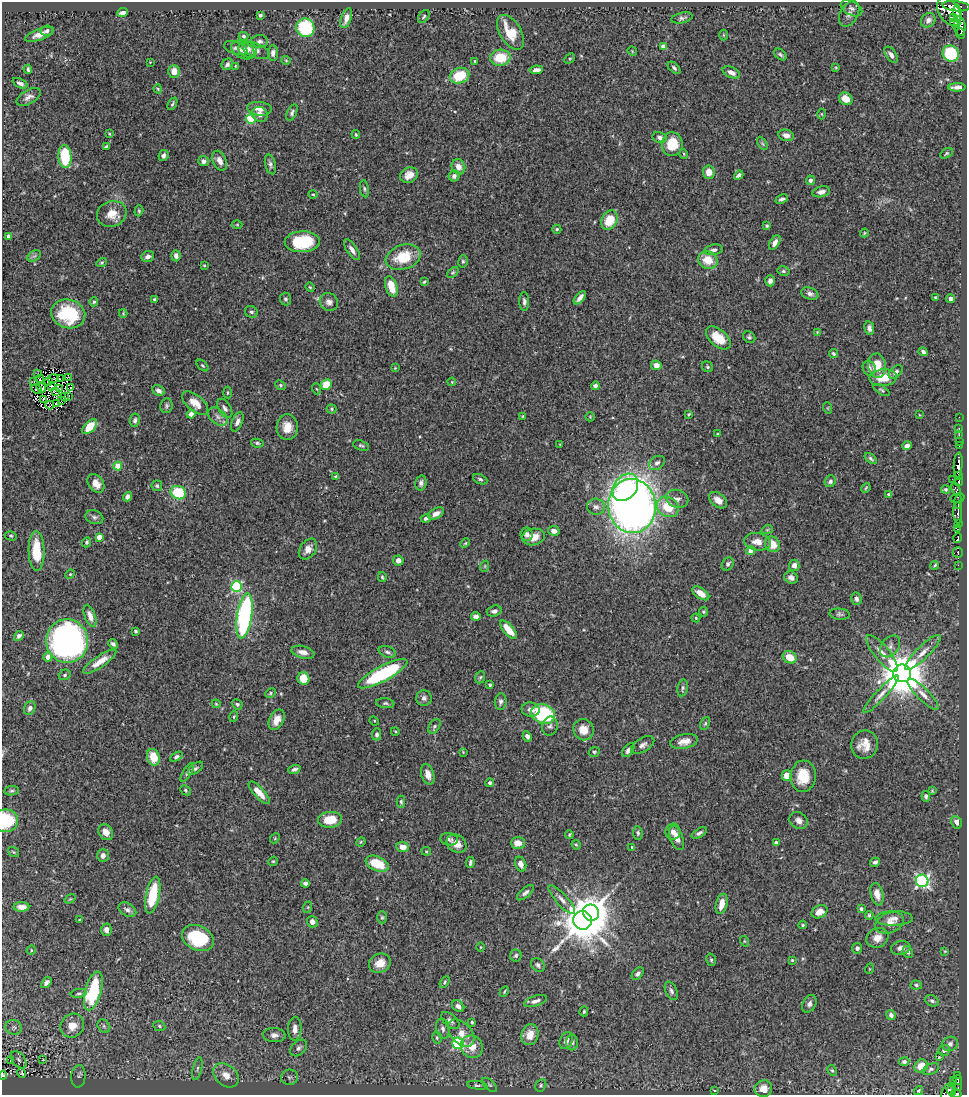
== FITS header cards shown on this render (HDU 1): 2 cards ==
NAXIS1  =                  965
NAXIS2  =                 1093

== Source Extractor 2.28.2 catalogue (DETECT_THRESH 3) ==
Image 965 x 1093 px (HDU 1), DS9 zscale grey, 1 PNG px = 1 image px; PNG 969 x 1097 px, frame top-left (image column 1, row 1093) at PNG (2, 2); each listed source drawn as its Kron ellipse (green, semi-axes under 4 px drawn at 4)
Background 0.762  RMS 0.026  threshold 0.0782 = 3 sigma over >= 5 px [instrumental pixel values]
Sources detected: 445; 6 with non-positive FLUX_AUTO (blend fragments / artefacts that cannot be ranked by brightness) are neither listed nor drawn; the other 439 listed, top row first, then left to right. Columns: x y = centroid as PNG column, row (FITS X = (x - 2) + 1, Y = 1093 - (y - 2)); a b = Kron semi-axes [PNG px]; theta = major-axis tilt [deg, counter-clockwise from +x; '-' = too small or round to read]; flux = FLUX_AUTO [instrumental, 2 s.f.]
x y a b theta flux
956 6 14 5 -6 490
851 8 11 7 -27 6.5
949 11 15 10 -58 1500
123 13 6 4 24 10
849 14 14 8 61 9.4
958 14 9 4 -85 170
260 15 4 3 - 3.2
424 17 7 5 52 3
346 18 10 5 71 12
682 18 11 5 12 5.2
954 18 3 3 - 85
928 20 8 6 47 7.6
955 23 5 3 - 340
960 26 10 5 -84 1500
305 28 9 9 - 110
47 31 6 5 - 4.4
510 32 19 10 -58 40
961 33 5 3 - 180
40 34 15 5 20 14
724 35 5 3 - 1.5
244 36 5 4 - 3.3
259 41 8 6 2 5.8
663 47 4 4 - 20
236 48 12 6 -19 5.6
248 49 9 7 -19 8.8
243 50 12 8 -28 12
256 50 14 7 -22 12
632 51 5 4 - 1.7
273 53 7 5 87 6.9
780 54 7 4 -39 3.6
951 54 8 7 - 110
891 55 9 5 -55 7.5
500 58 10 8 2 51
570 59 6 4 43 2.1
286 60 4 4 - 1.6
475 61 3 3 - 2
150 62 2 2 - 1
227 64 6 5 - 5.2
235 66 3 2 - 1.2
674 68 7 4 -43 4
836 68 3 3 - 1.8
28 69 5 3 - 3
536 70 7 4 7 7.2
174 71 6 5 - 18
731 72 9 5 -23 11
459 76 10 7 21 56
20 83 8 4 -24 5.6
957 87 8 4 2 9
158 89 4 4 - 2
29 97 13 7 29 8.7
846 99 7 6 - 19
172 104 7 3 63 3.1
259 109 12 7 -6 13
292 112 9 5 65 4.3
260 114 8 7 - 9.7
821 114 5 3 - 1.8
251 119 5 4 - 83
109 134 3 3 - 1.5
356 134 4 3 - 2
786 135 8 5 -12 9.3
659 137 7 5 -16 6
762 143 7 4 -59 2.8
672 144 12 10 89 48
107 146 4 3 - 2.3
946 153 7 4 32 2.7
684 154 5 3 - 1.6
163 155 5 5 - 6.2
65 157 11 6 -87 84
203 161 5 5 - 6.7
220 161 10 6 -65 12
270 164 10 5 -75 5.1
458 167 8 6 -67 12
709 172 7 5 -84 19
409 175 9 7 26 16
739 175 5 3 - 5.3
454 176 6 5 - 5.7
810 180 5 4 - 5.8
364 189 8 4 -80 3.7
821 192 9 5 13 9.1
313 194 5 3 - 1.7
782 199 6 4 23 4.2
139 211 5 4 - 2.4
112 214 15 12 20 24
609 220 10 7 60 44
237 225 5 3 - 1.6
767 226 4 3 - 2.6
557 229 4 4 - 2.8
864 233 4 3 - 1.7
9 236 4 4 - 6.3
302 242 17 10 2 94
775 243 8 4 58 11
352 250 12 5 -55 9.5
714 250 9 5 8 5.6
34 256 7 5 32 4
176 256 5 4 - 8.1
148 257 6 5 - 6.7
403 257 18 12 18 54
708 260 10 8 -24 32
463 261 6 5 - 2.8
102 262 5 4 - 2.5
204 265 3 3 - 1.6
783 271 6 4 -15 3.2
453 272 7 4 40 2.6
770 281 5 4 - 7.8
424 282 4 3 - 2.2
391 286 10 5 -72 35
310 287 5 4 - 2
810 294 9 6 -17 7.3
935 297 3 2 - 1.7
580 298 8 3 49 8.8
154 299 4 3 - 2
285 299 6 5 - 3.8
951 299 4 4 - 8
524 301 9 5 -88 5.3
94 302 4 4 - 2.5
329 302 9 8 - 8.3
251 312 7 5 -30 4.2
123 313 4 3 - 1.7
68 314 17 14 -18 110
869 328 7 5 -79 5.9
817 332 3 3 - 1.3
749 337 6 5 - 4
718 338 14 8 -41 37
923 352 5 3 - 5.7
833 354 4 3 - 3.3
202 365 7 3 -44 2.3
656 365 5 4 - 13
877 366 12 9 -82 35
708 367 6 5 - 3.3
395 368 3 3 - 1.3
869 368 8 6 -67 7.3
896 372 8 5 41 5.4
38 374 2 2 - 3.7
68 377 3 2 - 1.9
883 378 14 8 7 31
40 379 4 2 - 0.24
53 379 5 2 - 0.51
60 379 3 2 - 1.5
48 381 4 2 - 1.8
34 382 3 2 - 8
452 382 4 3 - 1.5
281 385 5 4 - 2.5
326 385 5 5 - 45
51 386 2 2 - 1.5
595 386 4 3 - 4.7
41 387 5 2 - 2.3
71 387 2 2 - 3
37 389 6 2 -28 2.3
60 389 2 2 - 1.8
317 389 5 3 - 1.8
158 390 6 5 - 7.3
882 390 9 4 -32 2.9
55 391 3 2 - 2.7
228 393 6 4 -86 2.1
65 397 3 2 - 1.9
68 397 3 2 - 1.6
43 400 3 2 - 0.93
62 400 3 2 - 1.1
56 403 3 2 - 1.2
195 403 15 8 -39 21
50 405 4 2 - 1.5
166 406 7 6 - 4.4
225 408 10 6 -59 6.3
828 408 6 3 -72 1.7
332 409 5 4 - 2.3
191 414 4 4 - 9.3
689 414 4 3 - 2.1
919 415 3 2 - 1.3
523 416 3 2 - 1.5
218 417 11 7 -40 9.2
590 417 5 4 - 1.7
959 417 2 2 - 11
135 420 7 5 81 4.7
237 422 10 5 68 7.6
90 427 9 5 46 41
287 427 13 10 87 21
959 429 3 2 - 4
717 434 3 3 - 1.9
959 435 2 2 - 14
959 441 2 2 - 12
257 443 6 4 -11 2.9
361 445 8 5 -18 3.5
560 445 4 2 - 1.2
959 445 3 2 - 3.5
907 446 5 4 - 7.1
871 458 7 4 -38 3.3
657 463 8 6 35 5.8
958 465 12 4 85 990
118 466 4 4 - 44
336 476 3 3 - 2.2
958 476 4 4 - 170
480 479 7 4 -23 3.7
952 479 3 2 - 5.3
830 481 6 5 - 4.9
959 482 4 4 - 160
96 483 10 7 -52 17
421 483 7 5 77 5.2
157 486 5 5 - 3.1
625 487 15 11 52 90
866 488 5 4 - 2
956 489 7 4 -70 190
946 490 4 4 - 2.9
178 493 8 6 -20 76
889 494 4 3 - 3.2
127 497 5 4 - 6.5
957 498 7 2 15 36
677 499 11 8 -21 7.8
718 500 10 6 -39 14
958 502 7 3 85 170
632 506 27 24 -83 1500
596 507 9 8 - 8.7
668 507 11 9 -34 43
436 513 8 5 29 8.1
958 513 11 4 -89 300
94 517 9 6 -20 5.4
426 518 5 4 - 5.5
958 524 3 2 - 51
957 529 4 2 - 210
767 530 6 3 18 2
554 531 6 5 - 9.3
527 534 7 6 - 6.4
11 536 6 4 -14 2.6
99 537 4 4 - 17
533 537 11 8 11 24
958 538 5 3 - 300
87 542 5 4 - 3
757 542 13 8 -9 18
465 543 5 4 - 2.1
773 544 8 7 - 27
308 549 11 8 55 13
36 551 20 8 -88 51
751 551 4 4 - 28
958 552 5 5 - 280
398 560 5 5 - 9.8
728 564 7 5 58 4.3
794 565 6 5 - 9.8
935 565 4 3 - 2.3
958 565 2 2 - 34
485 566 6 3 72 1.8
70 574 5 4 - 1.8
382 577 5 3 - 2.3
791 578 7 6 - 8.9
237 587 5 5 - 170
701 593 10 5 -33 20
856 599 6 5 - 7.2
494 611 7 5 16 6.1
703 612 5 4 - 2.6
840 614 10 5 -4 4.6
90 616 11 5 -71 13
244 616 23 7 81 340
476 616 5 4 - 6.9
696 618 4 4 - 2.2
508 630 11 5 -49 34
135 631 4 3 - 2.2
19 636 5 4 - 5
67 641 22 21 - 730
113 644 5 4 - 4.2
890 646 12 8 52 9.2
303 652 12 6 -14 12
387 652 9 5 -18 4.8
923 652 24 6 44 18
882 653 23 7 -51 20
48 657 4 4 - 15
790 657 7 6 - 27
100 662 20 5 34 21
902 673 9 9 - 8100
383 674 28 7 28 160
65 675 6 5 - 3.3
480 677 6 5 - 2.8
303 678 6 6 - 28
490 685 3 3 - 3.3
683 688 8 5 78 4.3
270 693 5 4 - 2.2
881 694 25 5 47 13
923 694 21 6 -45 15
424 698 8 8 - 5.9
501 702 8 6 83 5.2
385 703 9 5 -6 3.7
216 704 4 3 - 1.9
237 704 5 5 - 3.4
30 708 7 5 63 7
531 710 9 7 -10 10
543 714 12 9 -20 160
234 717 5 3 - 1.9
277 720 11 7 64 17
374 721 5 4 - 1.7
705 723 7 4 63 2.7
434 726 8 5 57 4
550 726 9 7 78 6.1
583 730 11 10 - 24
395 731 4 3 - 1.5
377 734 6 4 88 5.1
527 736 5 4 - 6.3
684 741 14 7 12 16
643 745 13 7 31 7.9
865 745 14 13 - 24
628 750 8 4 53 7.2
463 752 3 2 - 1.4
594 752 5 5 - 2.8
153 757 8 6 -72 33
176 757 7 4 28 3.4
195 768 9 5 38 4.1
294 769 6 4 20 4.5
187 772 10 4 58 3.4
428 774 10 6 -72 12
787 776 5 5 - 24
803 776 15 12 85 48
490 783 4 4 - 3.7
185 790 6 4 -43 2.7
12 791 7 4 6 3.4
932 791 3 2 - 1.7
259 793 14 5 -48 20
926 796 5 4 - 4.2
401 802 6 4 -89 3.3
330 820 12 8 3 39
6 821 12 11 - 84
798 821 9 8 - 10
957 822 6 5 - 8.6
106 832 8 7 - 15
673 832 8 7 - 8.4
638 833 6 4 -81 3.6
699 833 8 4 30 4.7
569 834 4 3 - 2.2
275 838 5 4 - 2.1
676 838 13 6 -69 16
449 839 9 6 -8 5.4
361 842 5 4 - 2
518 843 7 5 -2 19
776 843 3 3 - 5.9
457 844 11 8 -34 15
576 845 5 4 - 2
403 847 6 5 - 17
632 847 4 3 - 1.9
426 851 5 4 - 2
14 852 6 4 -35 2.3
103 855 6 6 - 8.6
273 861 5 4 - 2.1
470 862 5 3 - 3.8
875 862 5 4 - 5.4
377 864 12 7 -22 51
521 864 7 5 -70 8.5
922 881 6 6 - 370
305 883 4 4 - 6.6
525 893 10 5 41 5.5
877 894 11 6 -75 18
153 895 19 7 78 74
70 899 6 3 35 1.6
562 900 18 5 -48 10
722 904 10 5 77 19
21 907 8 5 0 14
308 907 6 4 72 2
861 909 4 3 - 5.1
127 910 9 6 -29 6.5
819 912 8 6 27 15
591 913 8 7 - 3200
869 915 4 4 - 3.4
382 917 6 5 - 2.7
894 918 19 7 1 13
79 920 3 3 - 2
582 920 9 9 - 5900
312 922 6 5 - 8.6
890 923 15 10 21 13
803 925 4 3 - 2.2
106 930 6 5 - 9.9
198 938 17 12 -26 120
877 938 11 9 28 17
744 941 5 3 - 1.6
480 947 4 3 - 1.3
857 948 5 5 - 5.6
901 948 10 7 10 9.5
31 950 5 4 - 2
945 951 3 2 - 1.3
908 952 6 5 - 5
516 955 6 5 - 3.7
711 960 6 5 - 3.1
792 960 4 4 - 2.1
380 963 11 9 25 21
538 965 7 6 - 5.6
869 969 5 3 - 1.4
638 974 7 5 48 5.4
445 982 6 4 61 2.6
46 983 6 4 52 5.7
916 985 5 4 - 2.8
93 991 20 8 74 130
671 991 10 5 -65 5.7
504 992 5 3 - 2
79 993 8 4 8 3.2
535 1001 12 5 17 7.7
932 1001 7 5 -27 4.4
809 1004 9 6 60 6.2
458 1006 7 5 -45 7.7
584 1011 5 3 - 2.3
891 1015 5 4 - 6.9
450 1021 11 6 -42 6.8
472 1022 4 3 - 2.4
72 1026 12 11 - 25
104 1026 7 6 - 3.6
159 1026 6 5 - 3
14 1027 8 7 - 6.3
295 1029 12 6 87 11
443 1029 10 6 -77 7.8
461 1033 16 10 -48 21
274 1035 11 7 -4 8.6
530 1035 11 8 75 23
437 1038 6 4 -75 3
566 1041 9 6 67 10
572 1042 8 6 89 4.4
458 1043 6 5 - 170
950 1044 8 7 - 6.7
472 1047 11 10 - 21
298 1048 10 6 44 6.3
944 1050 6 5 - 4.6
939 1056 3 2 - 58
19 1060 10 6 -51 6.2
43 1060 3 2 - 1.2
11 1061 3 2 - 4.8
904 1062 5 4 - 4.4
921 1066 7 6 - 21
197 1069 11 4 77 5.6
931 1069 8 5 24 4.4
832 1070 6 4 -61 2.4
22 1073 5 2 - 1.8
3 1075 4 3 - 69
226 1075 14 10 -41 22
958 1075 3 2 - 15
78 1076 11 7 85 6.7
289 1077 8 7 - 5.9
953 1080 2 2 - 10
958 1080 5 3 - 110
477 1085 10 4 -8 4
490 1085 9 5 -42 3.8
541 1085 6 5 - 3
958 1087 3 2 - 8.5
763 1089 9 8 - 18
714 1090 4 2 - 1.2
919 1091 5 4 - 2.4
952 1091 5 3 - 220
948 1092 9 5 65 290
956 1093 5 3 - 200
At the frame edge (FLAGS 8, measured only in part): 4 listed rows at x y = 6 821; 3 1075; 948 1092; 956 1093
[6 non-positive-flux detections neither listed nor drawn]